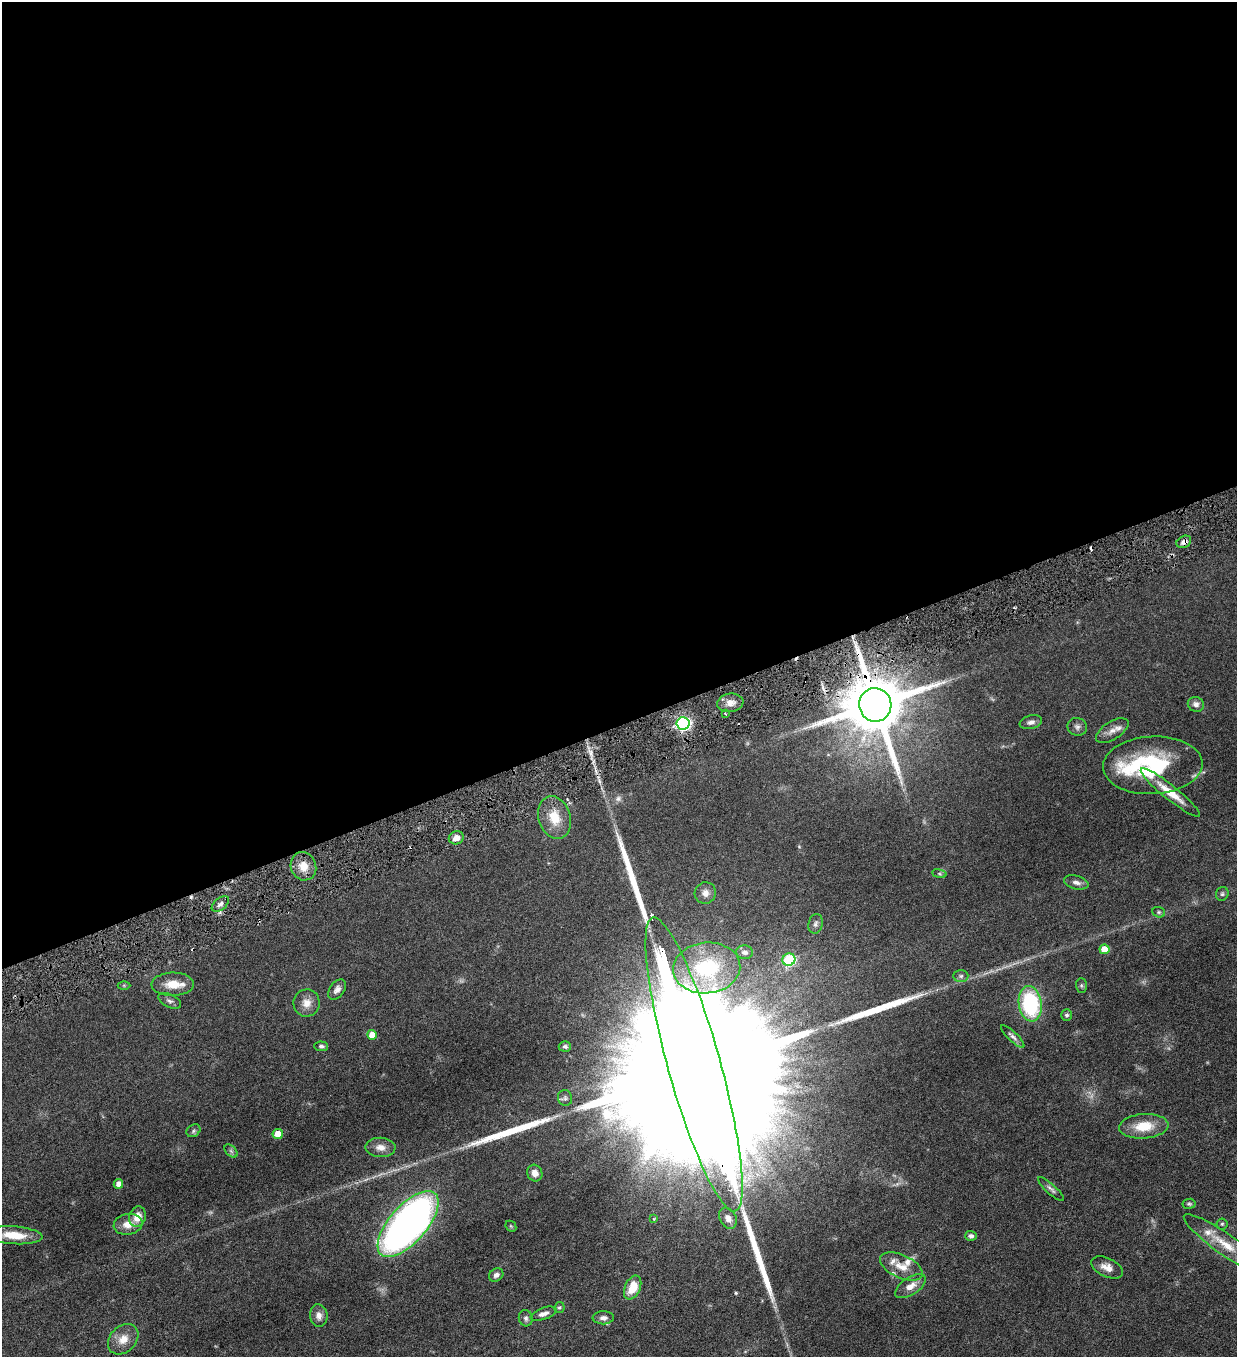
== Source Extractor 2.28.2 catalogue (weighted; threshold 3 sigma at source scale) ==
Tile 2 of 4 x 4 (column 2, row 1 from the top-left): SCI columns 1516-2750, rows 4066-5420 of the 5372 x 5421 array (HDU 1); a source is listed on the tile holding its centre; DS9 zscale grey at full resolution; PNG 1239 x 1359 px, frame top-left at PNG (2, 2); each listed source drawn as its Kron ellipse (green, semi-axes under 4 px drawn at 4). Shown black and unused: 54% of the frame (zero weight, under 3 of 6 exposures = <1% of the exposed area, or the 3 px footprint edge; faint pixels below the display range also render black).
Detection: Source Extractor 2.28.2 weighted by HDU 2 'WHT'; one run over the whole footprint, this tile lists its part. Background 0.0454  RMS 0.0039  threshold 0.0159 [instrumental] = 3 sigma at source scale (4.09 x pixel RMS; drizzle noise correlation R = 1.36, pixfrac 0.8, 0.05/0.05 arcsec/px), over >= 5 px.
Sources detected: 87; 3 too faint to see at this stretch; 5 cosmic-ray / hot-pixel residue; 4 long thin detections or spike segments (spike, bleed or trail) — neither listed nor drawn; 5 inside a brighter listed object's ellipse — not listed separately; the other 70 listed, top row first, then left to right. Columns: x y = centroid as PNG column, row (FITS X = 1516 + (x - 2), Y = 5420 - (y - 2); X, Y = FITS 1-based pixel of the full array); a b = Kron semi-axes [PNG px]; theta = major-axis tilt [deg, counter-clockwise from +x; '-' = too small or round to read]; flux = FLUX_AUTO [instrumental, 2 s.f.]
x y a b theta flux
1184 542 8 5 28 1.7
730 703 13 9 8 2.7
1196 704 8 7 - 1.6
875 705 17 16 - 3400
726 714 3 2 - 0.32
1031 722 11 6 14 1.5
683 723 6 6 - 82
1077 727 10 9 - 1.3
1112 731 18 9 32 2.8
1153 765 50 29 3 33
1170 792 37 7 -39 7.1
555 818 22 16 -73 7.9
456 838 8 6 22 2.5
303 866 14 12 -68 4.5
939 874 7 4 -9 0.5
1076 882 12 6 -14 1.7
705 893 11 10 - 2.2
1222 894 7 6 - 0.72
220 904 10 5 39 1.4
1159 912 6 5 - 0.6
816 924 10 7 76 1.2
1104 949 5 5 - 5.5
745 952 8 7 - 1.4
789 960 6 6 - 29
707 968 33 25 5 27
961 976 7 6 - 0.96
173 984 21 11 1 5.4
124 985 6 4 0 0.38
1081 985 7 5 -89 0.61
337 989 11 7 54 1.8
170 1001 12 6 -25 1.2
307 1003 13 13 - 3.5
1030 1004 18 11 -81 35
1067 1015 6 5 - 0.8
372 1035 5 5 - 4.6
1013 1036 15 4 -43 1.3
321 1046 7 4 -3 0.86
565 1046 6 5 - 0.78
694 1064 152 26 -74 92000
565 1098 8 7 - 0.91
1144 1126 25 12 4 8.6
193 1131 7 6 - 0.7
278 1134 5 5 - 6
380 1147 15 10 -2 2.8
231 1151 8 5 -45 0.73
535 1173 8 7 - 2.4
118 1184 5 4 - 2.2
1051 1189 17 5 -42 1.3
1189 1204 6 5 - 0.59
137 1217 10 8 73 3.9
728 1218 11 8 -60 2
654 1219 3 3 - 0.31
128 1224 14 10 10 3.8
408 1224 41 18 49 190
1222 1224 5 5 - 0.53
511 1226 6 4 -46 0.4
14 1235 29 9 -4 8.6
971 1236 6 5 - 0.89
1225 1244 49 10 -35 9.7
901 1266 23 11 -24 5.5
1107 1267 17 9 -25 3.3
496 1275 8 6 36 1.2
910 1286 17 8 33 3.4
633 1287 12 7 66 7.6
559 1307 5 5 - 0.53
543 1314 13 5 19 2
319 1315 11 8 -83 2.1
526 1318 8 7 - 1
603 1318 11 6 1 1.6
123 1339 17 13 44 4.6
Overlapping masked pixels (flux is a lower limit): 3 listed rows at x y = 1184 542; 875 705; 694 1064
Isophote crosses this tile's border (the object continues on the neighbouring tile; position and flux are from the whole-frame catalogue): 2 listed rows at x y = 14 1235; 1225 1244